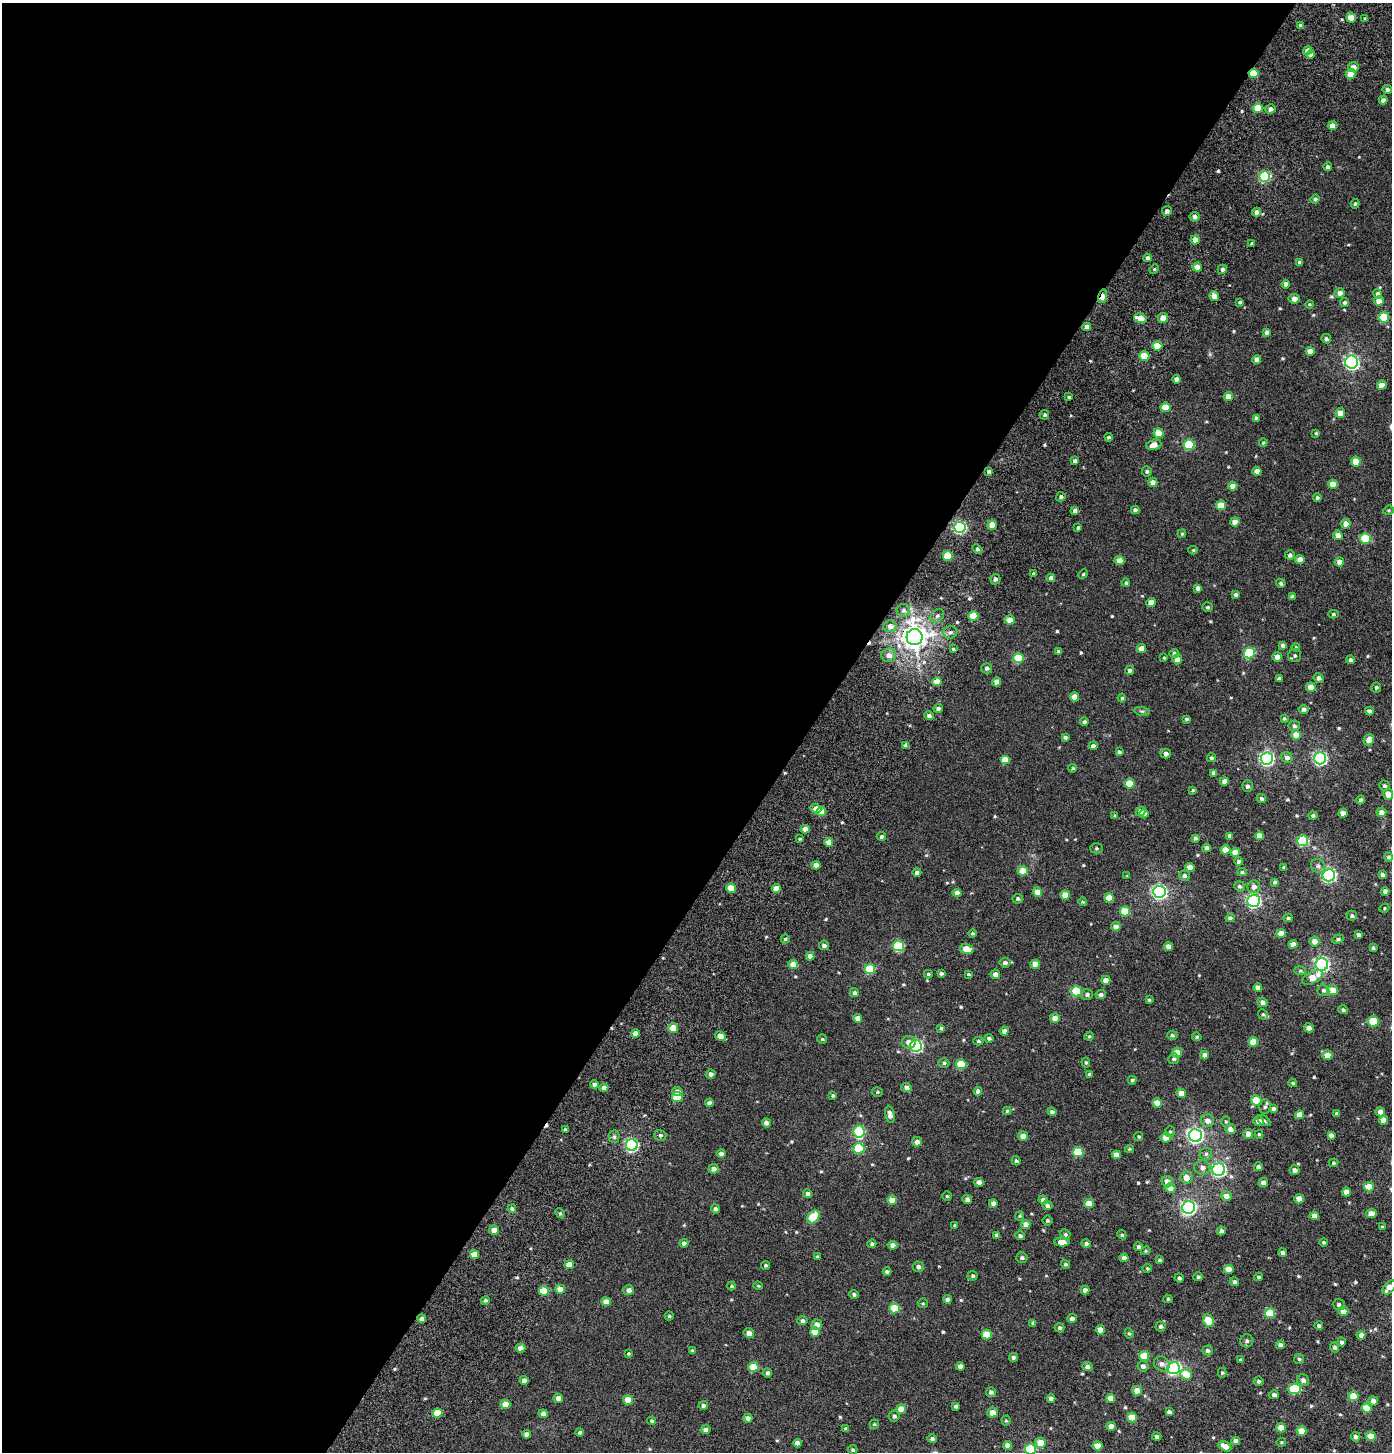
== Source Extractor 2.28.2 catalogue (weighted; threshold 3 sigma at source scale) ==
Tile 5 of 4 x 4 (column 1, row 2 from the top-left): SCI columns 465-1854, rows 3197-4646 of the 6412 x 6360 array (HDU 1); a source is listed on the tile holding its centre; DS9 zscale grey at full resolution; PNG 1394 x 1454 px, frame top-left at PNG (2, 3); each listed source drawn as its Kron ellipse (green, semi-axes under 4 px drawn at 4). Shown black and unused: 58% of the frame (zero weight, under 8 of 15 exposures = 14% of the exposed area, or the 3 px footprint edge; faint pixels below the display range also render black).
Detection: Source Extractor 2.28.2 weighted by HDU 2 'WHT'; one run over the whole footprint, this tile lists its part. Background -3.45e-04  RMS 0.0016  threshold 0.0067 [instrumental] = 3 sigma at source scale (4.09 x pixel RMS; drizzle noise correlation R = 1.36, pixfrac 0.8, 0.0396/0.0396 arcsec/px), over >= 5 px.
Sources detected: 556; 3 cosmic-ray / hot-pixel residue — neither listed nor drawn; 1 inside a brighter listed object's ellipse — not listed separately; of the other 552, all 500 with FLUX_AUTO >= 0.153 (the completeness limit of this list) listed and drawn (52 fainter detections not listed), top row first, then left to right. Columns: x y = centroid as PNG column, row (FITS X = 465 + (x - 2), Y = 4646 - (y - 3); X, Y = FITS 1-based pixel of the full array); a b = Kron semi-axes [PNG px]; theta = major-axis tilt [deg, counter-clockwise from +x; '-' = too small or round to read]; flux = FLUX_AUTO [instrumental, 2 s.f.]
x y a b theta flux
1351 18 5 4 - 2
1365 19 4 3 - 0.2
1301 26 4 3 - 0.49
1308 51 4 4 - 0.94
1311 54 4 4 - 0.94
1353 67 5 5 - 0.93
1253 73 5 4 - 2.6
1350 74 5 5 - 1.5
1387 89 4 4 - 0.4
1383 100 4 4 - 0.44
1258 108 5 4 - 2.8
1270 109 5 4 - 0.56
1332 126 4 4 - 1.3
1328 167 4 4 - 0.39
1264 176 5 5 - 12
1315 199 5 4 - 0.31
1355 204 5 4 - 0.21
1167 211 5 4 - 0.48
1256 212 4 4 - 0.59
1195 217 5 5 - 0.51
1195 240 4 4 - 0.92
1252 244 4 4 - 0.26
1147 258 4 4 - 0.39
1299 262 4 3 - 0.37
1197 267 4 4 - 1.2
1154 269 5 4 - 0.18
1222 269 5 4 - 0.34
1286 284 4 4 - 0.59
1340 293 5 4 - 0.65
1378 294 5 4 - 0.4
1102 296 7 4 74 1.6
1214 296 4 4 - 1.2
1294 299 5 4 - 0.9
1379 301 5 4 - 1.3
1240 302 4 3 - 0.22
1344 302 4 4 - 0.28
1309 304 4 4 - 0.16
1384 317 5 5 - 5.3
1140 318 6 4 -16 1.5
1163 318 5 5 - 1.3
1087 327 4 4 - 0.73
1267 332 4 4 - 0.35
1326 339 5 4 - 0.33
1157 346 5 4 - 2.2
1310 351 5 4 - 1.1
1144 356 5 4 - 3.1
1257 360 4 4 - 0.8
1352 362 6 6 - 31
1176 379 4 4 - 0.6
1382 385 5 4 - 1.2
1228 396 4 4 - 1.3
1069 397 4 3 - 0.18
1165 407 5 4 - 2.1
1340 413 5 4 - 1.1
1044 415 5 4 - 0.23
1256 418 4 4 - 0.3
1159 433 5 5 - 2.4
1316 433 3 3 - 0.17
1109 437 4 3 - 0.23
1263 442 4 3 - 0.17
1154 445 8 5 19 1.1
1189 445 5 5 - 7.3
1075 461 4 3 - 0.34
1356 461 5 5 - 2.4
989 471 4 4 - 0.3
1147 471 5 5 - 0.28
1257 471 4 4 - 0.9
1153 482 4 4 - 0.73
1333 484 5 4 - 1.4
1233 486 5 4 - 0.89
1061 497 5 4 - 0.3
1317 497 4 4 - 0.25
1221 505 5 5 - 2.7
1075 510 4 4 - 0.62
1135 510 4 4 - 0.38
1388 510 5 4 - 0.18
1235 522 4 4 - 1.1
1346 524 5 5 - 0.83
992 525 4 4 - 1.5
960 527 6 5 - 17
1078 528 4 3 - 0.21
1182 534 4 3 - 0.16
1338 535 5 4 - 0.88
1365 539 5 5 - 6.2
977 549 5 4 - 0.28
1193 550 5 4 - 0.18
1290 555 5 4 - 0.35
948 556 5 5 - 3.5
1300 559 4 4 - 0.98
1119 560 5 4 - 0.98
1339 562 5 4 - 0.93
1033 573 3 3 - 0.2
1083 574 5 4 - 0.17
1051 578 4 4 - 0.48
995 579 5 5 - 0.4
1126 583 4 4 - 0.2
1281 583 5 4 - 0.28
1198 588 4 4 - 0.52
1236 594 4 3 - 0.37
1292 597 4 3 - 0.32
1151 603 5 4 - 1.3
1207 607 5 5 - 0.27
903 610 6 6 - 0.44
1333 614 5 4 - 0.23
937 616 7 5 45 0.38
973 616 5 5 - 3.5
1010 620 5 4 - 1.3
890 626 6 6 - 0.75
950 632 7 6 - 0.39
915 637 8 8 - 150
1283 645 4 4 - 0.38
1296 647 4 3 - 0.16
1141 648 5 4 - 1.2
953 649 4 4 - 0.2
1059 652 4 3 - 0.35
1174 653 5 4 - 0.37
1249 653 5 5 - 8.3
889 655 7 6 - 0.84
1295 655 6 6 - 0.32
1277 657 5 4 - 0.87
1018 658 5 5 - 5.4
1164 658 4 3 - 0.16
1177 659 5 5 - 0.77
1350 660 4 4 - 0.37
987 668 5 5 - 0.38
1130 670 4 4 - 0.39
1319 678 5 5 - 0.48
1279 679 4 4 - 0.46
937 682 5 4 - 1.9
997 682 4 4 - 1.1
1311 687 5 4 - 1.7
1376 687 5 5 - 0.27
1074 697 4 4 - 1.3
1122 698 4 4 - 0.17
938 708 4 4 - 0.44
1304 709 5 4 - 0.41
1142 711 8 4 -8 0.22
1369 711 4 4 - 0.48
929 716 5 4 - 0.45
1284 718 4 3 - 0.2
1186 719 3 3 - 0.25
1084 722 4 4 - 0.31
1294 726 5 5 - 0.36
1296 735 5 5 - 1.3
1065 737 4 3 - 0.31
1369 740 6 5 - 1.1
906 745 4 4 - 0.79
1093 746 4 4 - 0.44
1119 752 4 3 - 0.28
1166 754 5 5 - 0.6
1287 757 6 5 - 0.5
1211 758 4 4 - 0.28
1320 758 6 6 - 23
1267 759 6 6 - 29
1005 760 5 4 - 2.4
1073 768 4 3 - 0.18
1214 773 4 4 - 0.51
1224 781 4 4 - 0.82
1130 784 5 5 - 3
1247 786 6 5 - 0.35
1384 786 5 5 - 0.29
1193 790 4 4 - 0.16
1388 794 5 5 - 1.3
1261 799 5 4 - 0.26
1361 800 4 4 - 0.27
816 809 5 5 - 0.96
821 811 4 4 - 1.8
1141 812 5 4 - 0.68
1381 812 5 4 - 0.81
1343 813 4 4 - 1.1
1144 814 4 4 - 0.67
1115 816 4 4 - 0.31
1313 816 4 4 - 0.28
805 829 4 4 - 0.92
881 836 4 4 - 0.32
1230 836 4 4 - 0.41
1259 836 4 4 - 1.2
1195 838 4 4 - 0.33
800 839 3 3 - 0.17
1303 841 5 5 - 10
829 842 4 4 - 0.96
1096 848 6 5 - 0.22
1206 848 4 4 - 0.51
1226 850 5 4 - 1.8
1235 852 5 4 - 1.1
1389 857 5 4 - 0.29
1239 861 4 4 - 0.35
816 865 4 4 - 0.89
1318 866 7 6 - 0.45
1190 867 4 4 - 1.2
1284 867 3 3 - 0.21
1023 871 5 5 - 1.9
917 872 4 4 - 0.36
1242 872 5 4 - 0.21
1329 875 6 6 - 28
1382 875 4 4 - 0.39
1127 876 4 4 - 0.16
1184 876 5 5 - 0.34
1275 882 4 3 - 0.26
1239 886 5 5 - 0.29
1254 887 6 6 - 0.66
731 888 5 4 - 2.2
776 888 4 4 - 1.3
1385 891 4 4 - 0.57
1037 892 5 4 - 1.5
1159 892 6 6 - 32
957 893 4 4 - 0.87
1065 895 5 4 - 1.9
1109 898 5 4 - 1.8
1018 899 5 5 - 0.26
1254 901 6 6 - 28
1083 902 4 4 - 0.2
1384 908 5 4 - 0.17
1125 911 5 5 - 3.4
1352 916 5 5 - 0.29
1230 918 4 4 - 0.32
1288 918 5 4 - 0.2
1116 927 5 4 - 0.96
973 933 4 4 - 0.21
1281 934 5 4 - 1.6
1358 935 4 3 - 0.34
785 939 4 4 - 0.18
1338 939 6 4 22 0.25
1314 941 5 5 - 0.94
1293 944 4 4 - 0.94
824 945 5 5 - 0.46
898 946 5 5 - 8.3
1168 947 4 4 - 0.82
1373 948 4 3 - 0.22
967 949 7 5 -14 1.8
810 956 4 4 - 0.58
1005 963 5 5 - 0.47
793 964 5 4 - 1.7
1035 964 4 4 - 1.2
1322 964 6 6 - 29
870 969 5 5 - 5.7
1300 971 6 4 -4 0.18
941 973 4 3 - 0.29
928 974 4 4 - 0.21
968 974 4 3 - 0.2
995 974 5 4 - 0.66
1313 977 11 5 29 1.9
1106 980 4 4 - 0.96
1258 988 4 4 - 0.84
1323 990 6 5 - 0.33
1333 990 5 5 - 1.8
1076 991 5 5 - 7.3
854 993 4 4 - 0.36
1087 994 6 5 - 0.35
1101 995 5 4 - 0.36
1149 1000 3 3 - 0.21
1262 1002 5 4 - 0.62
1343 1010 5 4 - 0.29
1263 1014 6 4 -48 0.2
858 1018 4 4 - 0.95
1055 1018 5 4 - 1.1
1374 1021 5 5 - 3.8
673 1028 5 4 - 2.8
941 1028 4 4 - 0.2
1309 1028 5 4 - 0.65
1004 1031 4 4 - 0.56
635 1033 4 4 - 0.96
1172 1035 5 4 - 0.22
720 1036 6 4 -29 1
1089 1036 5 4 - 0.17
1197 1037 5 4 - 0.2
989 1038 4 4 - 0.26
822 1039 5 5 - 0.18
978 1041 5 4 - 0.25
909 1042 7 6 - 0.78
1253 1042 5 4 - 2.4
916 1046 6 6 - 19
1177 1053 5 4 - 1.7
1204 1055 4 4 - 0.7
1327 1055 5 5 - 1.6
1174 1059 5 5 - 0.27
1086 1062 5 4 - 0.18
944 1063 5 4 - 0.25
961 1064 5 5 - 4.2
711 1074 4 4 - 0.51
1089 1074 4 4 - 0.16
1132 1080 4 4 - 0.22
1293 1083 4 3 - 0.2
594 1085 4 4 - 0.46
906 1087 5 4 - 0.53
604 1088 4 4 - 0.6
978 1091 4 4 - 0.61
677 1092 5 4 - 0.72
877 1092 5 4 - 0.19
1181 1093 5 4 - 1
833 1095 4 3 - 0.22
677 1097 5 5 - 4.4
1256 1100 5 5 - 3.4
709 1103 4 4 - 0.51
1157 1103 5 4 - 1.5
1265 1107 7 5 85 0.33
1273 1109 4 4 - 0.35
1007 1111 4 4 - 0.18
1052 1112 4 4 - 0.44
1380 1112 5 4 - 0.74
1336 1113 4 4 - 0.24
890 1115 8 5 -78 0.78
1299 1115 4 4 - 1.2
1383 1120 4 4 - 1.3
1208 1121 6 6 - 0.76
1226 1121 5 4 - 0.19
1258 1121 5 5 - 0.92
1264 1121 7 4 -32 0.22
766 1123 4 4 - 0.57
1230 1129 5 5 - 0.66
565 1130 3 3 - 0.25
859 1132 6 5 - 11
1170 1132 5 5 - 0.2
1248 1134 5 5 - 1.1
1259 1134 4 4 - 0.17
660 1135 6 5 - 0.28
1195 1135 6 6 - 38
1331 1135 4 4 - 0.42
1023 1136 5 4 - 0.93
1139 1136 4 4 - 0.16
614 1137 6 5 - 0.3
1166 1137 5 5 - 1.6
917 1142 5 5 - 0.67
632 1145 6 6 - 21
859 1148 5 5 - 7.2
1129 1149 4 3 - 0.15
1078 1152 5 5 - 5.4
721 1153 4 4 - 0.48
1206 1154 6 6 - 0.31
1116 1155 4 4 - 0.81
1016 1161 5 4 - 0.22
1334 1163 5 4 - 0.18
1258 1167 4 4 - 0.38
1202 1168 8 7 - 0.63
713 1169 5 4 - 0.56
1219 1170 6 6 - 28
1294 1170 5 4 - 0.52
1186 1178 6 6 - 1
979 1182 4 4 - 0.8
1167 1182 6 5 - 1.1
1263 1183 4 4 - 0.63
1369 1187 5 4 - 2.3
1170 1188 5 5 - 1.1
1346 1192 4 4 - 1
807 1194 4 4 - 0.45
947 1196 4 4 - 0.18
1226 1196 5 5 - 0.85
1299 1199 4 4 - 1.5
892 1200 5 4 - 1.6
967 1200 5 4 - 0.58
1043 1200 5 4 - 0.79
993 1203 4 4 - 0.68
1089 1204 5 4 - 2.2
1047 1205 5 4 - 0.45
1189 1207 6 6 - 35
512 1209 4 4 - 0.3
715 1209 4 4 - 0.33
560 1213 5 4 - 0.18
1371 1214 5 4 - 1.1
1020 1216 4 4 - 0.16
1314 1216 4 4 - 0.93
813 1217 7 5 48 4.9
1048 1221 5 5 - 0.23
1026 1224 4 4 - 1
955 1225 3 3 - 0.19
1382 1227 4 3 - 0.22
494 1230 5 4 - 0.84
1221 1231 4 4 - 0.43
1065 1234 5 5 - 0.24
996 1235 4 3 - 0.35
1122 1235 5 4 - 0.21
1020 1236 5 4 - 0.29
1062 1242 8 4 0 1
1323 1242 4 4 - 0.2
684 1243 4 4 - 0.42
1086 1243 4 4 - 0.32
872 1244 4 4 - 0.32
892 1245 5 4 - 0.77
1139 1247 4 4 - 0.3
1146 1251 5 3 - 0.16
1283 1253 4 4 - 0.54
474 1254 4 4 - 1.3
817 1257 3 3 - 0.22
1022 1258 5 5 - 0.26
1124 1258 4 4 - 0.55
1159 1260 4 3 - 0.22
1065 1264 4 4 - 0.22
569 1265 5 4 - 1.4
765 1265 4 4 - 0.21
918 1267 5 5 - 0.44
1147 1268 5 4 - 0.18
1229 1269 5 4 - 1.6
887 1271 4 4 - 0.29
973 1276 5 5 - 0.23
1198 1277 5 4 - 0.26
1258 1277 4 3 - 0.24
1179 1278 5 4 - 0.3
1234 1282 5 4 - 0.31
732 1286 4 4 - 0.18
758 1286 5 3 - 0.16
1389 1287 8 5 48 1.1
560 1289 5 4 - 1.4
629 1290 5 5 - 0.61
1085 1290 4 4 - 0.57
544 1291 5 4 - 3
854 1294 4 4 - 0.31
947 1299 4 4 - 0.38
1168 1299 4 4 - 0.19
485 1300 4 4 - 0.31
606 1302 5 4 - 1.1
923 1303 5 4 - 0.17
1339 1305 6 5 - 0.36
894 1308 5 5 - 4.3
1343 1311 5 5 - 0.94
1270 1313 5 5 - 4.1
669 1316 4 4 - 0.17
1072 1318 5 4 - 0.52
422 1319 4 4 - 0.6
802 1321 5 5 - 0.35
1209 1321 7 5 -57 3.9
1033 1323 4 4 - 0.34
817 1325 5 5 - 0.8
1160 1326 5 5 - 0.33
1319 1326 4 4 - 0.32
1060 1328 5 4 - 0.28
1100 1330 4 4 - 1.1
815 1332 5 4 - 2.2
749 1333 5 4 - 0.76
1129 1333 5 4 - 0.19
987 1335 5 5 - 3.1
1361 1335 4 4 - 0.61
1247 1341 6 6 - 0.4
1341 1342 5 4 - 0.34
1280 1345 4 4 - 0.57
1335 1347 5 4 - 0.31
520 1348 5 4 - 0.69
1207 1350 5 5 - 0.36
692 1351 4 3 - 0.29
628 1354 3 3 - 0.17
1144 1356 5 5 - 2.7
1013 1357 4 4 - 0.41
1299 1359 5 5 - 0.26
1240 1360 4 3 - 0.18
1162 1364 8 7 - 0.57
960 1366 4 4 - 0.65
1143 1366 5 5 - 0.53
753 1367 5 5 - 2.8
1087 1367 5 4 - 0.48
1174 1368 6 6 - 25
767 1373 4 4 - 0.33
1222 1373 5 4 - 0.17
1186 1374 6 5 - 2.6
524 1380 4 4 - 0.6
1303 1380 6 6 - 0.51
1259 1381 5 4 - 0.28
1295 1389 6 5 - 8.4
1137 1391 5 5 - 1.2
991 1392 5 4 - 0.36
1274 1395 5 4 - 0.41
1353 1396 5 5 - 3
558 1398 5 4 - 0.65
1110 1398 4 4 - 1.3
1051 1399 4 4 - 0.51
628 1400 5 4 - 1.8
1373 1401 5 4 - 0.63
505 1404 5 4 - 1.5
703 1405 5 4 - 0.41
956 1406 4 3 - 0.32
1367 1408 5 4 - 1.9
901 1409 5 4 - 1.6
992 1412 5 5 - 1.2
1169 1412 4 4 - 0.36
437 1413 5 4 - 2.6
543 1414 4 4 - 0.56
894 1416 5 5 - 0.33
1132 1417 5 5 - 2.5
748 1418 4 4 - 0.56
652 1421 4 4 - 0.26
1006 1421 5 4 - 0.17
874 1424 5 4 - 0.18
1111 1426 4 4 - 1.1
1281 1428 5 4 - 1.8
846 1429 4 4 - 0.26
706 1430 5 4 - 0.43
1302 1431 5 4 - 1.7
580 1432 4 4 - 0.23
527 1434 4 4 - 0.62
1371 1436 5 4 - 1.9
1157 1437 4 4 - 0.35
1356 1437 5 4 - 0.44
932 1439 5 4 - 0.33
1236 1441 4 4 - 0.56
1281 1442 5 4 - 0.15
797 1443 4 4 - 0.68
1041 1443 5 5 - 2
1008 1445 4 4 - 0.79
1097 1446 5 4 - 1.6
1225 1446 7 4 -30 1.2
1031 1449 5 5 - 8
853 1450 5 4 - 0.23
Overlapping masked pixels (flux is a lower limit): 4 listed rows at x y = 1253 73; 1102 296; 973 616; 915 637
Isophote crosses this tile's border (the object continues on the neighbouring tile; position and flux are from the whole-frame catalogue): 3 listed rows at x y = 1383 1120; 1389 1287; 1031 1449